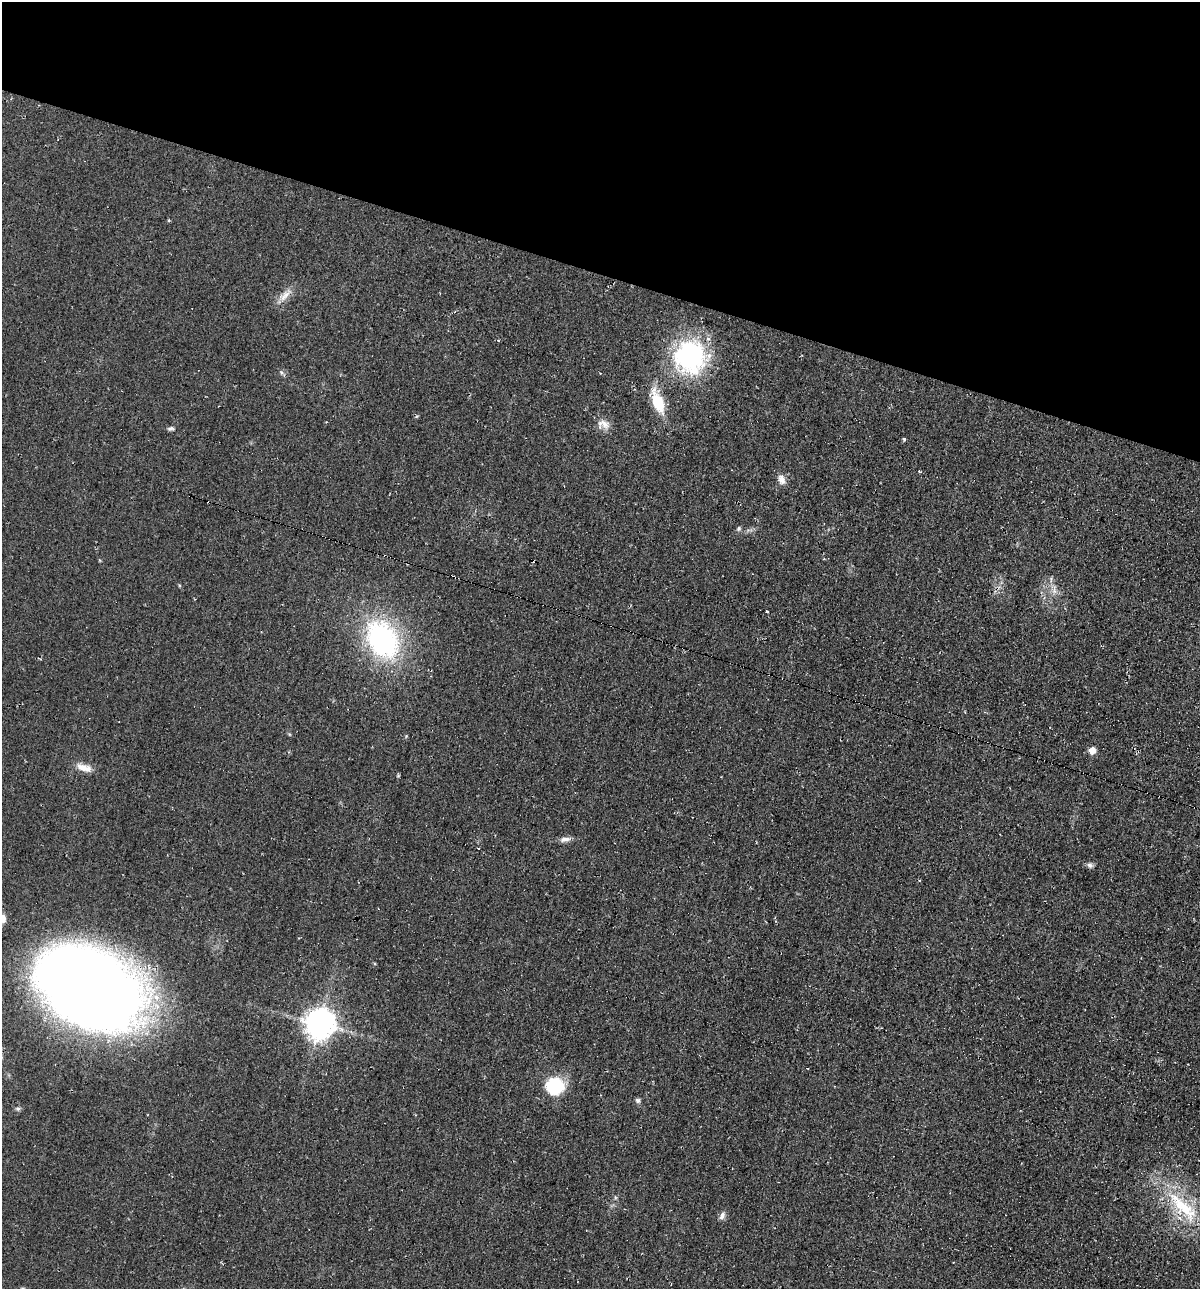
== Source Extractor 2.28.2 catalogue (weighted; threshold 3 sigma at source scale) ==
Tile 2 of 4 x 4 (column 2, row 1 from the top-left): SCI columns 1320-2517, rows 3871-5157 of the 5225 x 5189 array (HDU 1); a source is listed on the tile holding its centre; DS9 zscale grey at full resolution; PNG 1202 x 1291 px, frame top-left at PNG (2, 2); no overlay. Shown black and unused: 21% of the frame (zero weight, under 2 of 3 exposures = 1% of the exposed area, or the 3 px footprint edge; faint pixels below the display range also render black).
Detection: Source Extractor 2.28.2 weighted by HDU 2 'WHT'; one run over the whole footprint, this tile lists its part. Background 0.0842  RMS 0.014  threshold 0.0626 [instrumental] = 3 sigma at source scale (4.5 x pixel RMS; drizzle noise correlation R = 1.50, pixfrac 1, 0.05/0.05 arcsec/px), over >= 5 px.
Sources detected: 28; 3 cosmic-ray / hot-pixel residue — not listed; the other 25 listed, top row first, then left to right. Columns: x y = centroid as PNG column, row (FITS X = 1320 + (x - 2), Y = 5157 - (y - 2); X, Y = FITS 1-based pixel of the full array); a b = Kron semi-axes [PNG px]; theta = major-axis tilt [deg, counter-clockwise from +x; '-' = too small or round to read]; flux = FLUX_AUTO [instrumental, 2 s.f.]
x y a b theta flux
285 295 23 8 42 13
690 357 38 38 - 170
281 372 6 4 -71 2.4
657 402 30 12 -68 43
603 424 18 12 -17 12
170 429 8 5 26 3.2
904 439 4 3 - 1.9
919 471 4 3 - 1.3
781 479 14 9 -69 8.8
739 529 7 6 - 2.6
1054 591 7 6 - 5.2
766 612 3 3 - 9.7
382 640 50 35 -60 220
1092 750 5 5 - 20
84 768 22 8 -17 14
565 839 15 6 7 7.2
1090 865 9 6 -10 4
3 918 11 7 -86 7.4
89 988 99 66 -29 1900
320 1023 9 9 - 2000
555 1086 17 15 2 74
638 1100 7 6 - 3.3
18 1109 7 5 1 2.6
1183 1207 61 18 -44 90
722 1216 11 7 64 5.4
Isophote crosses this tile's border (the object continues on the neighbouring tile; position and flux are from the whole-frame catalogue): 1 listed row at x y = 3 918